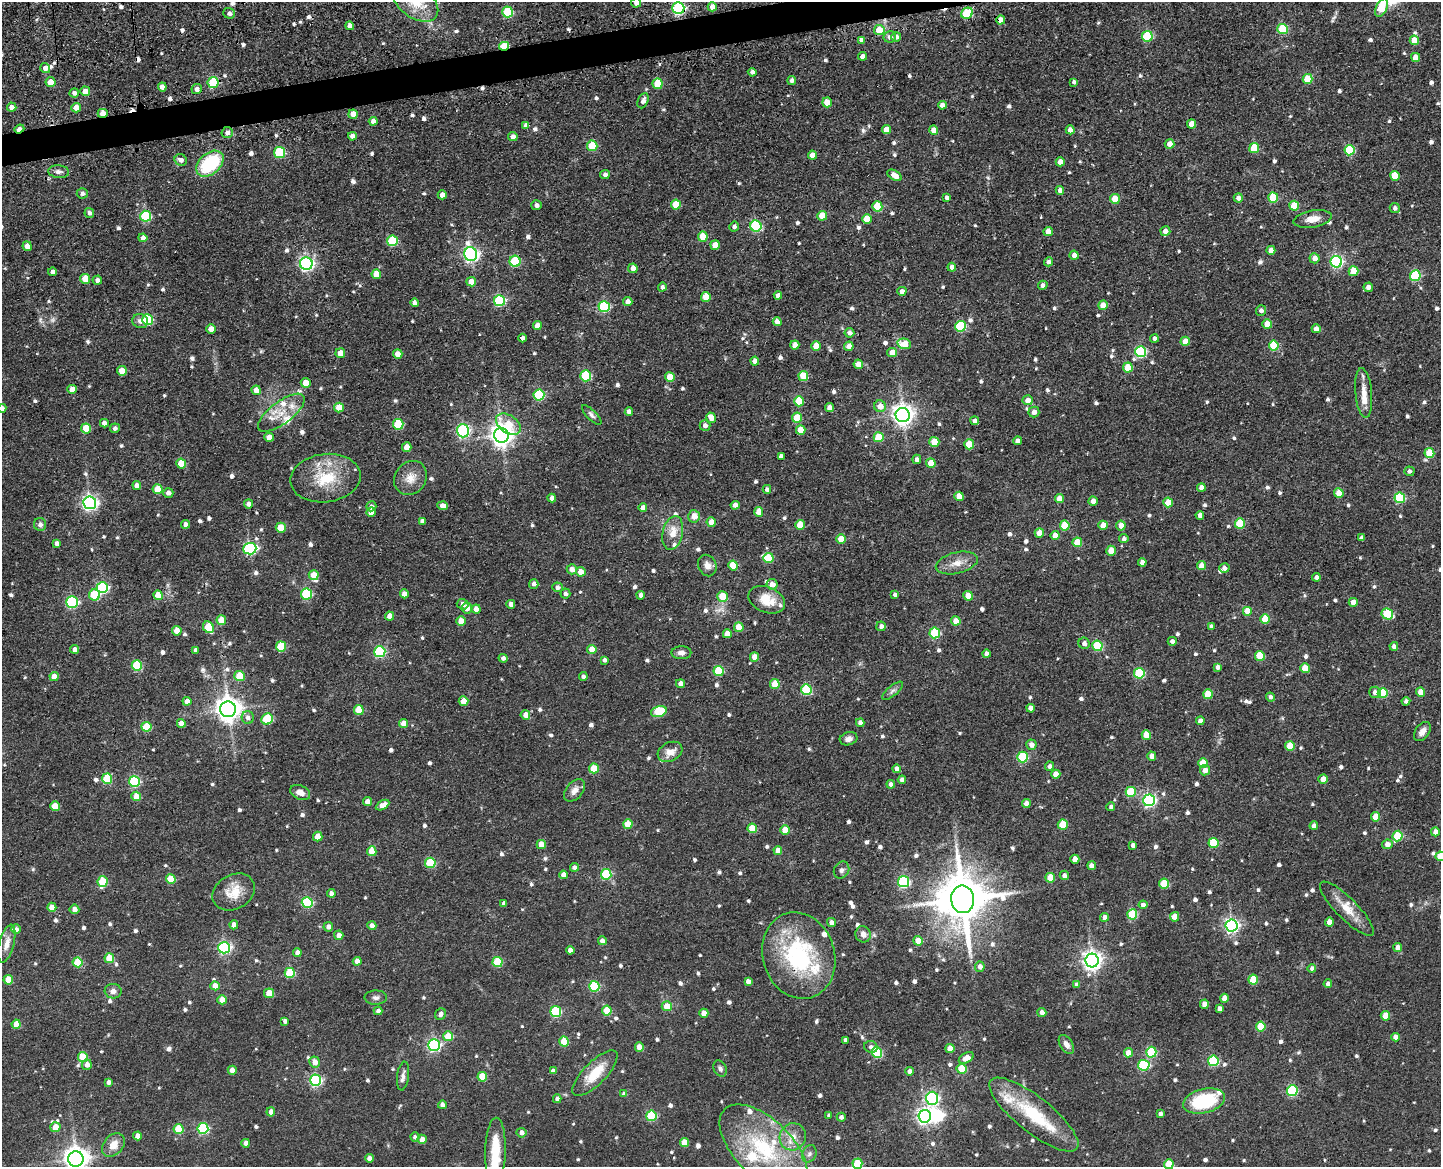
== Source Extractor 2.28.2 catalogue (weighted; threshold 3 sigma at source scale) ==
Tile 8 of 3 x 4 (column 2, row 3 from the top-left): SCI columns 1743-3181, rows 1277-2441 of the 4896 x 4920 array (HDU 1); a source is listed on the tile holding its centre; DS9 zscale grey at full resolution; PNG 1443 x 1169 px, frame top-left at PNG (2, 2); each listed source drawn as its Kron ellipse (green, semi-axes under 4 px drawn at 4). Shown black and unused: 2% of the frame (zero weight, under 3 of 4 exposures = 9% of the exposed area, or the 3 px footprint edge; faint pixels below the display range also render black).
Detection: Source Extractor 2.28.2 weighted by HDU 2 'WHT'; one run over the whole footprint, this tile lists its part. Background 0.0674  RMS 0.008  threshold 0.0358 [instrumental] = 3 sigma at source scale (4.5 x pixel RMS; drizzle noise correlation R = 1.50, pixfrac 1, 0.05/0.05 arcsec/px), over >= 5 px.
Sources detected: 857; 1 too faint to see at this stretch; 3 inside a brighter object's white glare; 6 cosmic-ray / hot-pixel residue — neither listed nor drawn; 21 inside a brighter listed object's ellipse — not listed separately; of the other 826, all 500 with FLUX_AUTO >= 2.61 (the completeness limit of this list) listed and drawn (326 fainter detections not listed), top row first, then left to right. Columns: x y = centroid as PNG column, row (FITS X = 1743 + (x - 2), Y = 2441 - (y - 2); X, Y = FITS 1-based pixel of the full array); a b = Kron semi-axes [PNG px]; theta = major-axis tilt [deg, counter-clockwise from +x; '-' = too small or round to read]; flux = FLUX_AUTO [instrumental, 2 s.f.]
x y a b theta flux
416 2 25 16 -36 25
636 3 5 5 - 3.2
712 7 4 4 - 6.8
678 8 6 6 - 140
1382 8 10 5 65 38
508 12 5 5 - 45
229 13 6 5 - 2.8
967 13 6 5 - 42
1001 20 4 4 - 6.5
350 26 4 4 - 3.5
1283 29 5 5 - 51
879 30 5 5 - 18
1147 36 5 5 - 55
890 37 6 5 - 3
896 37 5 5 - 3.2
861 40 4 4 - 4
1414 40 5 4 - 15
504 46 5 4 - 30
863 56 4 4 - 4.5
1416 57 4 4 - 11
45 68 5 5 - 5.7
752 72 4 4 - 3
1308 79 5 5 - 24
792 80 4 4 - 3.6
51 82 5 5 - 9.8
1074 82 4 4 - 2.7
213 83 5 5 - 49
658 84 5 5 - 24
162 87 4 4 - 8.1
197 89 5 5 - 3.7
85 91 5 5 - 11
74 93 4 4 - 3.7
643 101 8 5 66 3.4
827 102 5 4 - 13
942 105 4 4 - 4.5
12 107 5 4 - 4.3
76 108 5 4 - 8.7
103 113 5 4 - 7.7
353 114 5 4 - 8.6
373 121 4 4 - 5.6
1192 124 4 4 - 12
526 125 4 4 - 2.9
19 129 5 3 - 7.6
886 130 4 4 - 11
934 130 4 4 - 7.6
1070 130 4 4 - 5.1
227 132 5 5 - 3.5
352 136 4 4 - 4.7
513 136 5 4 - 3.9
1170 144 5 5 - 7.1
592 146 5 5 - 31
1254 148 5 5 - 24
1350 150 5 5 - 47
279 153 5 5 - 52
812 155 4 4 - 6.5
181 160 6 5 - 3.4
1060 162 4 4 - 7.6
210 164 16 10 40 49
59 172 10 6 -5 3
605 174 5 4 - 2.8
894 175 8 4 -30 7
1395 176 5 4 - 15
1060 190 4 4 - 4.3
82 193 5 5 - 2.8
442 195 4 4 - 4.9
946 197 4 3 - 2.6
1238 198 4 4 - 4.5
1273 198 5 5 - 38
1115 199 5 5 - 21
676 204 5 5 - 21
536 205 5 5 - 3.1
877 206 5 5 - 34
1294 206 5 5 - 24
1395 208 5 5 - 2.9
89 213 5 4 - 2.9
146 216 5 5 - 62
822 216 5 5 - 17
867 219 5 5 - 13
1313 219 19 8 10 8.7
756 226 6 5 - 71
734 227 5 4 - 2.8
1165 231 5 4 - 4.7
1048 232 4 4 - 7.6
703 236 5 5 - 16
143 238 4 4 - 5
392 241 5 5 - 53
715 245 5 5 - 10
27 246 5 4 - 8.3
1271 250 4 4 - 6.1
471 254 7 6 - 220
1074 255 4 4 - 5.8
1315 258 5 5 - 5.9
515 261 5 5 - 50
1049 262 4 4 - 2.9
1336 262 6 6 - 130
306 264 6 6 - 200
952 267 4 4 - 4.2
633 268 5 4 - 4.8
1353 271 5 5 - 20
52 272 4 4 - 3
376 274 5 5 - 13
1415 276 5 5 - 60
85 279 5 5 - 14
97 280 5 4 - 3.4
471 282 5 4 - 8.2
1043 285 5 4 - 2.9
662 287 4 4 - 2.8
1368 287 5 4 - 5
902 291 4 4 - 4.8
778 295 4 4 - 3.4
706 297 5 5 - 20
500 301 5 5 - 77
628 301 4 4 - 4
414 303 4 4 - 3.6
1103 305 5 5 - 8.2
604 307 5 5 - 70
1261 311 5 5 - 3.7
148 320 5 5 - 51
140 321 8 7 - 3.9
777 322 4 4 - 5.4
1267 324 5 4 - 10
537 326 4 4 - 5.8
960 326 5 5 - 65
211 329 5 4 - 7.3
1316 329 4 4 - 5.9
849 333 5 5 - 4.2
522 338 4 4 - 2.9
1154 338 4 4 - 3.4
1185 341 4 4 - 9.9
904 344 7 5 -15 17
795 345 4 4 - 7.3
816 346 5 4 - 11
849 346 5 4 - 5.2
1274 346 5 5 - 35
892 352 5 4 - 8.4
1141 352 5 5 - 75
340 353 5 4 - 8.1
398 354 5 4 - 7.3
755 361 4 4 - 5
858 364 5 4 - 7.7
1128 368 5 4 - 19
122 371 5 5 - 11
586 376 5 5 - 46
803 376 5 5 - 22
670 377 5 5 - 13
306 383 5 5 - 12
72 389 4 4 - 6.4
256 390 4 4 - 7.3
1364 393 25 8 -85 10
539 395 5 5 - 64
1028 400 5 5 - 5.4
799 401 5 5 - 24
880 406 6 5 - 8.7
339 407 5 5 - 15
2 408 4 4 - 2.7
829 408 4 4 - 4.7
629 411 4 4 - 3.7
1034 412 5 5 - 4.2
281 413 28 11 37 15
592 415 13 5 -45 2.7
903 415 7 7 - 530
711 418 5 4 - 7.9
797 418 5 5 - 21
975 421 4 4 - 4
104 423 4 4 - 3.8
398 424 5 5 - 41
508 424 14 8 -34 17
705 425 5 5 - 3.3
86 428 5 5 - 23
115 428 5 4 - 2.6
801 430 5 4 - 12
463 431 6 6 - 120
501 435 7 7 - 650
269 437 5 4 - 7.8
879 437 5 5 - 21
1018 441 4 4 - 4.8
934 442 5 5 - 18
969 444 5 5 - 22
407 447 5 4 - 8.9
1429 453 5 5 - 26
781 456 4 4 - 3.7
917 459 4 4 - 2.8
931 463 5 5 - 14
181 464 5 5 - 22
1409 471 5 4 - 2.7
325 478 35 24 8 35
410 478 18 15 52 11
137 485 4 4 - 5.1
1201 487 4 4 - 4.8
158 489 5 5 - 19
767 489 4 4 - 2.7
168 493 5 5 - 3.9
1339 493 5 4 - 13
959 496 4 4 - 15
552 498 4 4 - 3.5
1400 498 5 5 - 61
1060 499 4 4 - 8.9
1093 501 4 4 - 6.4
1168 502 5 5 - 18
90 503 6 6 - 230
249 504 4 4 - 3.8
735 505 4 4 - 4
371 506 5 5 - 2.7
442 506 5 4 - 5
643 507 4 4 - 4.6
371 512 5 4 - 6.9
759 512 5 4 - 8.1
1200 515 4 4 - 4.6
694 516 6 6 - 8.1
422 521 4 4 - 2.7
711 522 5 4 - 8.6
1240 523 5 5 - 32
40 524 6 6 - 3.3
186 524 4 4 - 4.2
800 525 5 5 - 17
1065 525 5 5 - 25
1103 525 4 4 - 11
1121 526 5 5 - 8
281 528 5 5 - 22
673 533 17 10 78 11
1039 533 5 4 - 10
1055 535 4 4 - 7.3
1362 538 4 4 - 3.4
841 539 5 4 - 16
1124 539 4 4 - 2.7
1077 542 5 5 - 22
56 543 4 4 - 3.7
250 549 6 6 - 120
1111 551 5 4 - 11
768 558 5 5 - 24
1142 562 4 4 - 4.9
957 563 21 10 14 9.7
733 565 5 5 - 21
707 566 11 9 -66 5.6
1201 566 4 4 - 7.1
1224 568 5 5 - 3.3
572 569 5 5 - 5.5
581 572 5 4 - 9.1
314 575 5 5 - 13
1316 577 4 4 - 3.1
534 584 5 4 - 2.6
772 584 5 5 - 5.6
102 587 6 5 - 91
557 587 5 5 - 2.9
306 594 5 5 - 58
404 594 4 4 - 5.3
565 594 5 5 - 3.1
95 595 5 5 - 36
158 595 5 4 - 13
641 595 4 4 - 3
895 595 4 4 - 3.1
722 596 5 5 - 18
968 596 5 4 - 14
767 600 19 12 -23 16
72 602 6 5 - 90
1353 602 4 4 - 5.9
462 604 6 5 - 3.7
511 604 4 4 - 4.4
467 608 5 5 - 6.9
476 609 4 4 - 6.3
1247 611 5 5 - 11
1387 614 6 5 - 42
390 616 4 4 - 5.7
1265 619 5 5 - 21
221 620 5 5 - 14
461 621 5 4 - 12
956 621 5 4 - 11
881 626 5 5 - 3.3
208 627 6 5 - 32
739 627 5 4 - 12
1211 627 4 4 - 2.9
177 631 5 4 - 8.8
935 633 5 5 - 56
727 634 4 4 - 10
1172 641 4 4 - 3.3
1084 643 6 5 - 3.3
281 646 5 5 - 28
1097 646 5 5 - 56
1394 646 4 4 - 4.2
75 649 4 4 - 4.4
592 649 4 4 - 12
196 650 4 4 - 3.5
380 652 5 5 - 79
681 653 10 6 0 3.6
986 654 4 4 - 3.5
1260 656 5 5 - 25
754 657 5 4 - 9.1
503 658 4 4 - 2.9
605 660 4 4 - 2.8
137 665 5 5 - 49
1218 667 4 4 - 3.3
1305 668 5 4 - 20
719 671 5 5 - 37
1139 673 5 5 - 52
54 676 4 4 - 7.4
239 676 5 5 - 23
583 676 4 4 - 2.8
680 684 4 4 - 3.9
775 684 5 5 - 16
806 690 5 5 - 54
892 691 13 5 39 2.8
1375 692 6 5 - 4.2
1420 692 4 4 - 8.9
1383 693 5 5 - 31
1208 694 5 5 - 24
1270 697 4 4 - 2.9
187 701 4 4 - 5.5
463 701 5 5 - 14
1406 701 4 4 - 2.7
1031 708 4 4 - 6.1
228 709 8 8 - 780
359 710 5 5 - 25
659 711 8 5 18 41
525 715 5 4 - 6.4
248 717 6 6 - 3.2
267 719 6 5 - 35
1200 721 4 4 - 5.1
181 723 4 4 - 6.2
404 723 4 4 - 9.2
860 723 4 4 - 3.1
146 727 5 5 - 29
1422 732 10 7 55 5.2
1146 735 5 4 - 14
849 739 9 6 15 3.7
1031 745 5 5 - 5
1290 746 5 5 - 19
670 752 13 9 27 8.2
1152 756 4 4 - 5.8
1022 757 5 5 - 53
1203 763 5 5 - 19
1050 766 4 4 - 3
594 768 5 5 - 22
897 769 4 4 - 4.4
1205 770 5 5 - 6.4
1056 774 4 4 - 7.6
107 779 5 5 - 36
1323 779 4 4 - 8.5
902 780 4 4 - 4.2
134 782 5 5 - 63
891 784 4 4 - 3.4
574 790 13 8 49 5.3
300 792 10 7 -23 5.9
1131 792 5 5 - 38
136 796 5 4 - 10
1149 800 6 6 - 160
367 802 4 4 - 6.9
1026 804 4 4 - 5.8
383 805 7 4 29 6.6
55 806 5 4 - 17
1111 807 4 4 - 2.9
1376 817 4 4 - 13
628 824 5 4 - 18
1063 824 5 5 - 24
1314 826 4 4 - 4.6
752 828 5 5 - 23
785 830 5 4 - 17
1435 832 4 4 - 5
318 836 5 5 - 9.2
1397 836 5 5 - 33
1213 843 5 5 - 38
1387 844 5 4 - 5.2
541 845 5 4 - 11
1133 845 4 4 - 3.2
778 850 4 4 - 6.7
372 851 5 4 - 16
1440 856 5 5 - 19
1075 859 4 4 - 7.3
430 863 5 5 - 42
1092 866 4 4 - 5.7
575 867 4 4 - 3.2
842 870 9 7 58 2.8
606 874 5 5 - 55
563 875 4 4 - 6.4
1064 875 4 4 - 3.2
1050 878 5 5 - 17
171 879 5 4 - 21
102 881 5 5 - 28
903 882 5 5 - 94
1164 884 5 5 - 28
234 892 22 17 30 16
331 893 4 4 - 3.7
963 899 14 11 -80 4100
307 902 5 5 - 77
504 903 4 4 - 2.8
1143 905 4 4 - 4
52 907 4 4 - 7.8
74 909 5 4 - 5
1347 909 37 10 -45 15
1132 914 5 5 - 42
1105 917 4 4 - 5
1175 917 5 4 - 10
832 922 4 4 - 4.2
1329 922 4 4 - 8.2
234 925 4 4 - 6.7
372 926 4 4 - 5
1231 926 6 6 - 210
328 927 5 5 - 4
16 929 5 4 - 2.9
863 934 8 7 - 5
339 935 4 4 - 5.8
602 941 4 4 - 4.9
918 941 5 4 - 13
7 944 19 7 75 6.7
224 948 6 6 - 120
1398 948 4 4 - 6.6
570 950 4 4 - 4.5
297 953 4 4 - 5.2
799 955 44 36 -73 93
109 958 5 5 - 20
1092 960 7 6 - 430
357 961 4 4 - 5.4
78 962 5 5 - 25
497 962 5 5 - 42
980 967 5 5 - 5
1312 968 4 4 - 3.2
290 973 5 5 - 37
8 980 5 4 - 15
1253 980 5 5 - 27
748 981 4 4 - 4
1328 984 4 4 - 3.4
1076 985 4 4 - 2.7
215 986 4 4 - 7.3
594 986 5 5 - 54
113 991 8 7 - 3.5
269 993 5 5 - 16
376 998 11 7 1 2.9
1224 998 4 4 - 8
222 1000 4 4 - 8
1204 1004 4 4 - 8
667 1006 5 5 - 13
1219 1009 4 4 - 4.2
378 1011 4 4 - 3.3
607 1011 5 4 - 25
556 1012 5 5 - 60
1042 1012 4 4 - 3.8
704 1013 4 4 - 9.2
441 1014 6 5 - 2.9
1385 1016 5 4 - 15
285 1021 4 4 - 3.2
16 1024 4 4 - 12
1261 1026 5 5 - 26
448 1036 5 5 - 16
1395 1037 4 4 - 4.6
846 1040 4 3 - 2.6
564 1042 5 4 - 23
1066 1044 11 6 -57 4
434 1045 6 6 - 130
639 1047 4 4 - 12
871 1047 7 6 - 2.9
950 1049 4 4 - 12
1151 1052 5 5 - 52
877 1053 5 5 - 53
1128 1053 4 4 - 8.8
83 1057 5 5 - 20
966 1058 8 5 29 8.4
1213 1061 5 5 - 62
315 1062 5 5 - 6.1
87 1065 5 5 - 5.4
1144 1065 6 5 - 65
720 1069 8 6 -61 2.7
961 1069 5 5 - 26
232 1070 4 4 - 6.3
553 1071 4 4 - 3.3
910 1071 4 4 - 3.9
595 1073 30 11 46 22
403 1076 14 6 83 3.7
482 1077 5 5 - 24
316 1080 5 5 - 110
109 1082 4 4 - 3.4
1292 1091 5 5 - 71
624 1094 4 4 - 3.6
932 1098 6 6 - 140
557 1099 4 4 - 3.2
1204 1101 21 12 14 51
442 1105 4 4 - 4.9
271 1112 4 4 - 6.2
1160 1114 4 4 - 2.8
829 1115 4 4 - 2.7
1034 1115 55 17 -38 50
651 1116 5 5 - 52
925 1116 6 6 - 250
841 1117 4 4 - 2.7
55 1127 5 5 - 12
203 1128 5 5 - 76
179 1129 5 5 - 29
521 1133 5 5 - 4
137 1136 4 4 - 5.7
415 1137 5 4 - 2.6
793 1137 14 13 - 9.8
422 1139 4 4 - 6.4
246 1143 4 4 - 6.1
684 1143 4 4 - 14
113 1145 13 9 48 9.6
764 1148 55 28 -45 73
495 1151 33 10 88 27
809 1154 9 7 64 2.8
369 1158 4 4 - 4.6
76 1159 7 7 - 740
857 1164 5 5 - 35
1169 1164 5 5 - 24
Overlapping masked pixels (flux is a lower limit): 7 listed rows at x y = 678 8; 1001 20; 504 46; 213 83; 103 113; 19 129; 799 955
Isophote crosses this tile's border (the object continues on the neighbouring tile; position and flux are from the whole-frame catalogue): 9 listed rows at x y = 416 2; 636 3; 678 8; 1382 8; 2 408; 1440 856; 76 1159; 857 1164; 1169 1164